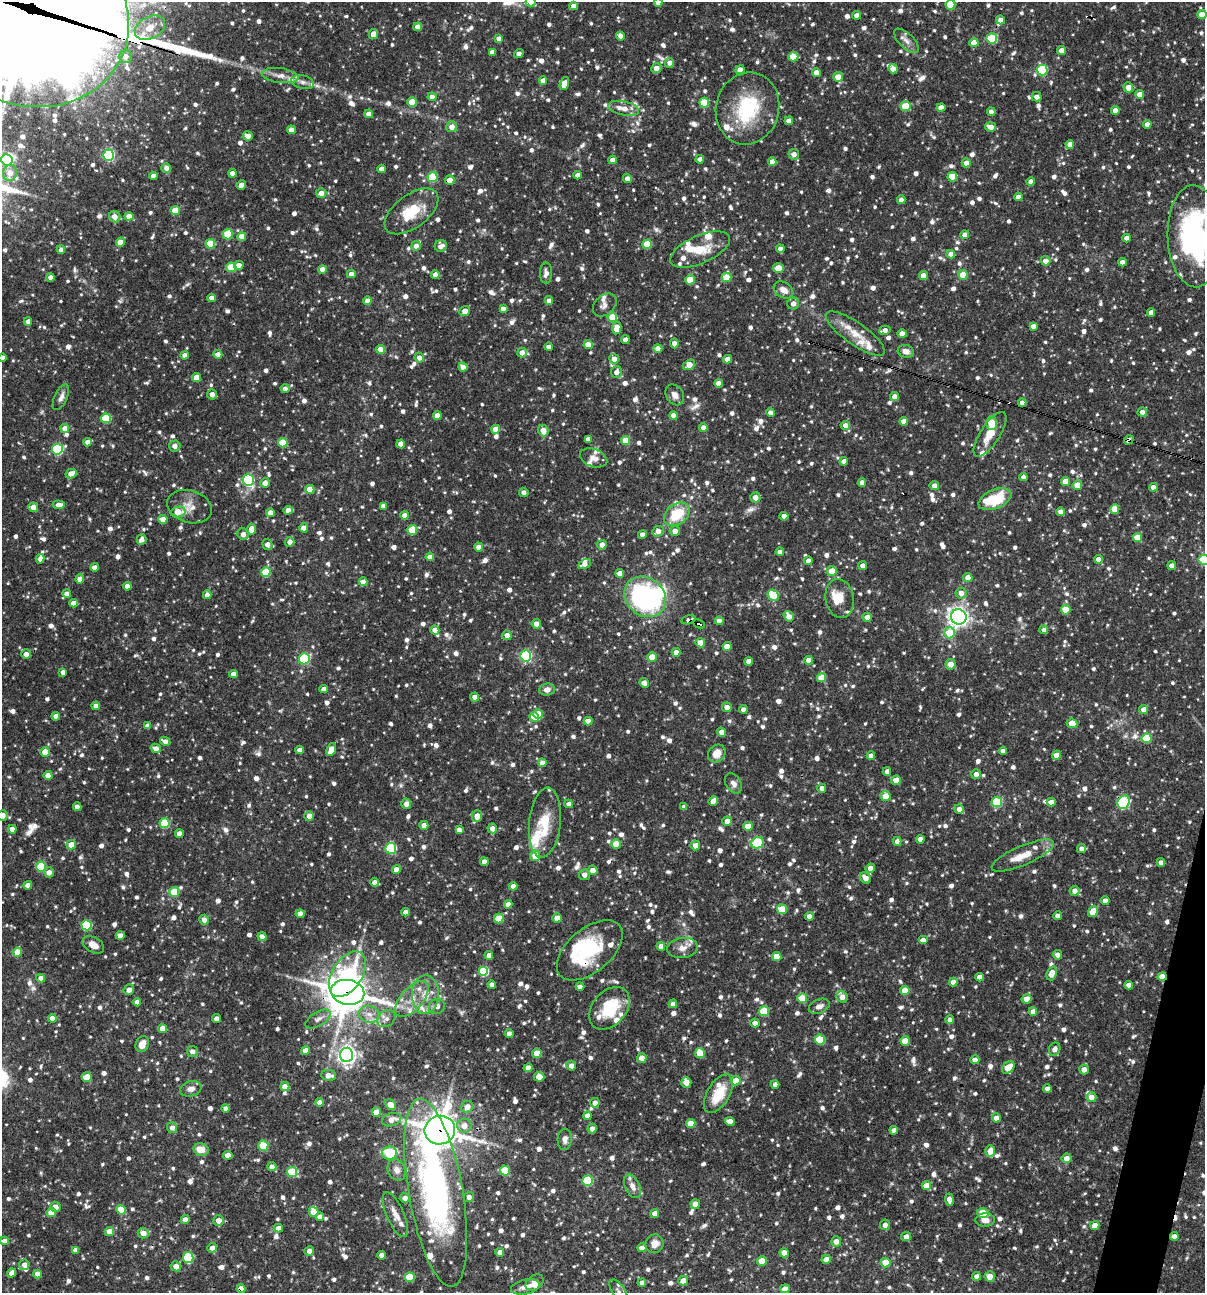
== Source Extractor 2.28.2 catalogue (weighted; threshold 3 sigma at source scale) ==
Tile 6 of 4 x 4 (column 2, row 2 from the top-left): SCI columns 1453-2655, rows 2584-3874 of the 5187 x 5168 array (HDU 1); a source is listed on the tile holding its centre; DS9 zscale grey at full resolution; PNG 1207 x 1295 px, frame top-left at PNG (2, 2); each listed source drawn as its Kron ellipse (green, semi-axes under 4 px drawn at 4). Shown black and unused: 2% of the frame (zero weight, under 3 of 4 exposures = <1% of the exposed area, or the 3 px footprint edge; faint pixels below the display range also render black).
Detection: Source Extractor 2.28.2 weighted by HDU 2 'WHT'; one run over the whole footprint, this tile lists its part. Background 0.0857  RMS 0.0039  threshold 0.0174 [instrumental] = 3 sigma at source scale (4.5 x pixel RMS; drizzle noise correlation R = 1.50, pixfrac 1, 0.05/0.05 arcsec/px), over >= 5 px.
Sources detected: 1498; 1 too faint to see at this stretch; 5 inside a brighter object's white glare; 4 cosmic-ray / hot-pixel residue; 2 long thin detections or spike segments (spike, bleed or trail) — neither listed nor drawn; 53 inside a brighter listed object's ellipse — not listed separately; of the other 1433, all 500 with FLUX_AUTO >= 1.96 (the completeness limit of this list) listed and drawn (933 fainter detections not listed), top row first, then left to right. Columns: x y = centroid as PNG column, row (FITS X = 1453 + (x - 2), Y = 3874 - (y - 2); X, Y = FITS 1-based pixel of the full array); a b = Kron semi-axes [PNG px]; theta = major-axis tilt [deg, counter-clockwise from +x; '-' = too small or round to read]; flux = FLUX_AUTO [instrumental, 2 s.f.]
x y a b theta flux
531 2 5 4 - 3.6
658 2 4 4 - 2.9
950 5 5 5 - 9.9
573 6 4 4 - 2.6
857 15 4 4 - 2.6
1202 15 4 4 - 5.3
30 18 100 88 -18 14000
1000 20 4 4 - 2.1
418 27 4 4 - 3.3
150 28 16 11 28 5.3
373 34 5 4 - 3.3
620 36 4 4 - 2.1
499 38 4 4 - 2.2
992 39 5 5 - 20
906 41 16 7 -45 2.7
974 43 4 4 - 5.6
1061 51 4 4 - 3.3
492 52 4 4 - 2.4
519 54 5 4 - 2.1
125 56 6 6 - 3.3
793 57 5 4 - 8.5
670 63 5 4 - 2
656 68 5 4 - 3.1
893 69 4 4 - 2.6
740 70 4 4 - 3.2
1042 70 5 5 - 24
816 73 4 4 - 3.2
280 76 18 7 -7 3.5
838 77 5 5 - 5.1
543 80 4 4 - 2.6
303 82 11 6 -13 2
564 83 7 4 70 4.7
1128 87 5 5 - 3.4
1139 94 4 4 - 3.2
432 97 4 4 - 2.9
1037 97 5 4 - 2.2
412 102 5 4 - 9.3
704 103 5 5 - 13
905 106 5 5 - 11
623 108 16 7 -12 4.3
747 108 36 31 75 28
941 108 4 4 - 3.1
1115 110 4 4 - 2.7
991 112 4 4 - 2.7
369 114 4 4 - 2.7
789 121 4 4 - 2.8
1147 124 4 4 - 2.3
452 127 5 5 - 3.1
991 127 5 4 - 2.8
291 130 4 4 - 2.5
248 136 5 4 - 3
1070 144 4 4 - 3.4
794 154 5 5 - 2.2
109 155 5 5 - 43
700 159 4 4 - 2.5
7 160 6 5 - 19
612 160 4 4 - 2.3
772 162 4 4 - 2.7
966 163 4 4 - 2.8
166 168 5 5 - 2.1
382 169 4 4 - 2.7
10 173 8 7 - 4.2
232 173 4 4 - 2
578 175 4 4 - 2.8
153 176 4 4 - 2.9
432 177 5 5 - 17
952 177 5 5 - 11
627 179 4 4 - 2.6
450 180 5 4 - 3.5
1031 182 4 4 - 2.5
241 185 5 4 - 2.5
321 193 5 5 - 3
1018 197 4 4 - 2.8
901 200 4 4 - 2.4
175 210 4 4 - 8.6
411 211 31 16 37 15
129 216 4 4 - 4.3
115 217 6 5 - 3
228 234 5 5 - 12
965 235 4 4 - 2.6
1194 236 51 27 -88 81
242 237 4 4 - 5.1
1127 238 4 4 - 2.3
121 242 4 4 - 5.1
210 244 5 5 - 14
647 244 5 4 - 14
416 246 5 4 - 2.6
441 246 6 6 - 2.3
700 249 32 14 24 8.5
780 249 4 4 - 2
61 250 4 4 - 2.2
951 254 4 4 - 2.6
1045 261 5 4 - 2.8
1122 262 4 4 - 2.6
239 265 5 4 - 2.4
231 267 5 5 - 12
778 268 5 4 - 6.6
322 269 4 4 - 3
546 273 10 6 -89 2
351 274 4 4 - 2.5
435 275 4 4 - 2.4
963 275 4 4 - 8.6
923 276 4 4 - 4.9
50 277 4 4 - 2.3
726 277 5 4 - 11
690 280 4 4 - 10
783 290 10 7 -32 3.1
211 298 4 4 - 2.6
368 301 4 4 - 3.3
549 301 4 4 - 2.5
793 304 6 6 - 2.7
605 305 13 9 42 2.1
503 309 4 4 - 2.6
465 311 6 4 39 3
1151 312 4 4 - 2.7
612 317 5 4 - 10
28 322 4 4 - 2.1
1033 326 4 4 - 2.4
617 328 6 4 79 5.3
885 330 6 4 15 2.5
855 334 35 11 -35 7.4
902 334 4 4 - 4.4
625 340 4 4 - 2.4
674 343 5 4 - 2.9
588 344 4 4 - 6.1
549 347 4 4 - 2
658 348 4 4 - 3.7
380 349 4 4 - 4.6
906 351 8 6 -14 2.7
522 352 5 5 - 2.7
218 354 4 4 - 2.4
185 355 4 4 - 2.4
2 358 4 4 - 2.8
419 358 5 4 - 2.3
614 359 5 4 - 3.1
728 359 4 4 - 2.8
689 365 6 4 33 5
463 367 4 4 - 3.2
616 372 6 5 - 2.4
197 377 4 4 - 6.4
718 383 4 4 - 3.2
285 388 4 4 - 2
212 394 5 5 - 2.6
675 395 11 8 -55 2.7
894 396 5 4 - 2.6
61 397 14 6 65 2
1022 403 4 4 - 2.5
771 412 4 4 - 2.4
1142 412 5 4 - 2.3
437 416 4 4 - 4.5
673 416 4 4 - 3.6
106 418 5 5 - 14
904 421 4 4 - 4.6
992 423 7 5 -89 14
845 425 4 4 - 2.5
65 428 4 4 - 3.1
703 428 4 4 - 3.2
496 429 4 4 - 5.9
543 430 6 5 - 4
990 434 26 9 57 6.4
588 439 4 4 - 2.4
1129 440 5 4 - 2.6
626 441 4 4 - 8.7
88 442 4 4 - 2.9
283 443 5 4 - 11
401 444 4 4 - 3.2
175 446 6 5 - 2.1
57 449 5 5 - 35
594 458 14 8 -20 2.7
844 461 4 4 - 2.5
71 474 6 4 28 3.4
1023 477 4 4 - 2.5
248 480 6 5 - 43
1065 481 4 4 - 5.6
265 483 5 4 - 2.6
862 483 4 4 - 2.6
1077 485 5 4 - 5
934 486 4 4 - 2.9
1153 487 4 4 - 2.4
310 489 4 4 - 6.5
524 492 5 4 - 2
755 497 5 5 - 2.9
995 499 17 9 23 15
59 505 6 4 0 3.5
383 506 4 4 - 2.3
33 507 5 4 - 4.1
190 507 23 16 -17 5.9
1115 509 4 4 - 7.5
288 510 5 4 - 2.5
178 512 7 5 9 6.9
1061 512 4 4 - 3
270 513 4 4 - 2.6
677 514 14 10 38 14
404 515 4 4 - 3.2
784 516 4 4 - 3.1
163 519 4 4 - 4.2
304 528 4 4 - 4.4
251 529 5 4 - 3.6
412 530 5 5 - 11
658 531 6 5 - 2.7
675 531 5 5 - 2.7
243 534 6 6 - 2.5
642 534 4 4 - 2.5
1137 537 4 4 - 6.2
141 540 5 4 - 2
290 542 5 4 - 2.7
267 544 6 5 - 3
602 545 5 5 - 2.7
479 547 4 4 - 3.7
780 552 4 4 - 2.6
430 557 4 4 - 2.9
40 559 5 4 - 2.7
1098 559 4 4 - 2.9
1204 560 5 5 - 26
808 561 4 4 - 2.6
585 564 7 4 25 2.8
863 566 4 4 - 2.7
1172 566 4 4 - 2.7
94 567 4 4 - 2.6
832 571 5 5 - 6.5
266 572 5 5 - 14
620 573 4 4 - 3.4
968 578 4 4 - 2.8
80 579 4 4 - 3.7
363 582 4 4 - 2.9
127 586 4 4 - 2.9
961 593 5 5 - 3
67 594 4 4 - 2.6
207 595 4 4 - 2.5
773 595 6 5 - 17
645 597 22 19 -42 65
840 598 20 14 -78 7.4
73 603 4 4 - 3
1066 610 5 4 - 11
789 616 5 4 - 2.9
867 617 5 4 - 2.6
959 617 8 7 - 190
688 620 7 4 15 2.2
719 621 4 4 - 2.3
536 624 5 5 - 3
699 624 6 3 -26 5
435 630 4 4 - 4.3
1044 630 4 4 - 2.1
949 633 5 5 - 11
507 635 5 4 - 2.8
700 643 4 4 - 6.2
727 647 4 4 - 5.1
676 652 4 4 - 2.9
26 654 5 4 - 2.6
526 656 5 5 - 47
652 657 4 4 - 6.4
304 659 5 5 - 31
809 660 4 4 - 3.2
748 661 4 4 - 2.8
951 664 5 5 - 4.4
63 672 4 4 - 2.1
233 674 4 4 - 2.1
821 678 4 4 - 8.1
644 683 5 4 - 2.5
324 689 4 4 - 2.2
547 690 8 6 7 2.2
475 697 4 4 - 2.6
96 706 4 4 - 2.7
727 707 5 4 - 2.7
743 709 4 4 - 2.6
1144 709 4 4 - 3
538 714 5 4 - 11
56 716 4 4 - 2.6
534 717 5 4 - 5.5
588 721 4 4 - 2.7
1072 723 5 4 - 7.6
148 726 4 4 - 2.8
722 732 5 4 - 2.6
1146 738 5 5 - 13
165 741 5 4 - 2.3
156 748 5 4 - 2.7
299 750 4 4 - 2.1
331 750 7 4 68 6
1003 751 4 4 - 2.6
45 752 4 4 - 5.9
717 753 9 8 - 5.6
1056 755 4 4 - 3.6
871 756 4 4 - 2.6
542 763 4 4 - 3.4
887 771 4 4 - 2
976 774 5 4 - 2.8
48 775 4 4 - 4.4
896 780 5 4 - 5
733 783 11 7 -57 2
822 788 4 4 - 2.3
886 796 5 5 - 6.4
713 801 5 4 - 4.2
997 802 5 5 - 24
1051 802 4 4 - 2.7
1124 802 7 6 - 34
406 804 5 5 - 2.6
569 804 4 4 - 2.1
77 807 4 4 - 2.5
684 807 4 4 - 2.4
959 809 5 4 - 2.7
3 816 5 5 - 3.2
309 816 5 4 - 2.6
477 816 6 5 - 3.8
727 821 5 4 - 3.1
164 823 5 5 - 19
545 823 35 15 84 12
424 825 4 4 - 3
748 826 4 4 - 6.5
492 828 5 5 - 2.8
12 829 4 4 - 2.8
459 830 4 4 - 2.4
179 834 4 4 - 2.9
920 839 4 4 - 2.5
897 841 4 4 - 2.3
758 843 6 5 - 22
616 844 4 4 - 7.5
71 845 5 4 - 5
695 845 5 5 - 3.1
391 848 5 5 - 30
1081 848 4 4 - 2
1023 855 33 9 23 7.2
535 856 5 5 - 5.5
484 862 4 4 - 2.3
1161 862 4 4 - 2.2
41 867 5 5 - 18
870 868 4 4 - 2.9
396 869 4 4 - 3.1
593 870 5 4 - 2.8
49 872 5 5 - 2.7
584 875 5 5 - 2.4
865 878 6 5 - 3.1
374 882 4 4 - 2.4
28 885 4 4 - 2.9
513 886 4 4 - 2.6
1075 891 5 5 - 2.6
174 892 5 5 - 13
1105 901 4 4 - 3.2
508 904 4 4 - 2.1
782 909 5 5 - 7.9
1093 911 6 4 57 6
405 912 4 4 - 2.2
300 914 4 4 - 3.4
809 916 4 4 - 2.5
1058 916 4 4 - 2.6
557 918 4 4 - 4
499 919 5 5 - 11
204 920 5 4 - 2.2
87 925 5 5 - 25
120 936 4 4 - 2.6
262 936 5 4 - 2.9
923 940 5 4 - 2.4
93 945 12 7 -30 3.6
661 946 4 4 - 2.5
682 948 15 10 8 3.2
590 950 39 22 40 22
17 952 4 4 - 6.9
489 955 4 4 - 2.3
1057 955 5 4 - 2.1
777 957 4 4 - 6.1
483 971 5 5 - 22
1052 973 7 5 69 4.4
347 974 25 15 58 35
979 977 4 4 - 2.5
1162 977 5 4 - 5
41 978 4 4 - 2.5
953 982 4 4 - 2.8
492 985 4 4 - 2
1129 985 4 4 - 2.5
580 987 4 4 - 2.6
129 990 5 5 - 2.4
905 990 5 4 - 5.7
348 992 17 12 -10 850
425 995 19 13 88 7.2
842 997 5 5 - 3.2
802 998 5 5 - 11
412 999 22 11 48 6.8
1027 999 5 4 - 4.7
137 1002 4 4 - 2.5
673 1004 4 4 - 2.3
437 1006 8 7 - 2.2
819 1006 11 7 22 2.2
609 1008 24 17 49 17
764 1011 5 5 - 16
1033 1012 4 4 - 2.7
369 1014 10 8 -16 3.1
52 1018 4 4 - 3.1
217 1019 4 4 - 2.5
318 1019 14 7 32 2.1
386 1019 10 7 38 2.1
950 1020 4 4 - 2.2
755 1023 4 4 - 2.3
163 1029 4 4 - 4.7
509 1034 4 4 - 2.5
820 1040 5 5 - 15
905 1041 5 4 - 7.8
142 1044 8 6 65 4.1
1055 1049 7 5 63 2.3
305 1050 4 4 - 2.9
192 1051 5 5 - 2.1
537 1053 4 4 - 6.7
700 1053 5 5 - 7.8
346 1055 7 6 - 180
642 1058 5 4 - 3
975 1060 4 4 - 2.1
571 1066 5 5 - 2.6
528 1068 4 4 - 2.9
1008 1068 7 5 42 8
1084 1069 5 5 - 2.6
328 1075 7 5 -5 3.4
87 1077 5 4 - 9.3
539 1077 5 4 - 5.8
736 1081 5 5 - 5
686 1082 5 5 - 4.1
775 1084 4 4 - 2.5
285 1086 4 4 - 3.1
191 1089 11 7 18 2.3
1047 1089 4 4 - 2.4
718 1094 21 11 59 11
1091 1097 5 5 - 3.8
319 1102 4 4 - 2.2
595 1103 4 4 - 2.4
390 1105 6 4 -42 4.7
467 1107 6 6 - 3
226 1108 4 4 - 2
376 1112 4 4 - 4.4
587 1116 4 4 - 2.3
996 1118 4 4 - 3.5
392 1120 10 6 18 3.4
730 1121 5 4 - 3.2
691 1124 5 4 - 6.2
464 1126 7 7 - 3.7
172 1128 5 5 - 2.1
592 1129 5 4 - 2.1
440 1130 15 14 - 670
894 1130 4 4 - 2.6
565 1139 10 7 86 2
263 1146 5 5 - 16
201 1149 7 6 - 5.2
990 1151 6 5 - 4
389 1153 7 6 - 15
228 1155 4 4 - 4.3
1067 1158 5 5 - 3.3
272 1167 4 4 - 2.3
397 1170 11 8 -66 2.8
505 1171 5 5 - 12
292 1172 5 5 - 17
588 1181 5 5 - 24
632 1186 12 7 -66 2.8
926 1186 4 4 - 5.2
436 1193 95 27 -80 130
469 1197 5 5 - 2
405 1198 5 4 - 2
949 1199 6 4 -83 3.3
695 1204 5 4 - 3.1
55 1207 5 5 - 2.9
121 1210 5 4 - 7.6
313 1212 5 5 - 5.2
51 1213 5 4 - 5.5
983 1213 6 5 - 10
655 1214 4 4 - 2.8
395 1215 24 8 -66 3.9
320 1217 4 4 - 2.3
185 1219 4 4 - 2.5
985 1220 9 6 1 2.6
218 1221 5 5 - 3.2
885 1225 5 5 - 2.1
1095 1225 4 4 - 3.7
278 1228 4 4 - 2
109 1231 4 4 - 3.8
143 1233 5 5 - 3.2
1174 1236 4 4 - 2.4
906 1237 5 4 - 2.9
4 1241 4 4 - 2.4
836 1241 5 5 - 2.7
654 1244 9 9 - 3.2
212 1248 5 4 - 2.5
642 1248 4 4 - 2.9
75 1250 4 4 - 2
309 1251 5 4 - 2.4
500 1252 4 4 - 2.4
784 1253 5 4 - 2.7
382 1255 4 4 - 2.6
188 1257 5 5 - 23
826 1259 5 4 - 2.8
762 1261 5 5 - 6.9
885 1263 5 5 - 6.6
24 1265 5 5 - 2.1
176 1266 5 5 - 2.8
12 1273 5 4 - 2.3
37 1274 4 4 - 2.6
977 1276 4 4 - 2.2
990 1276 5 5 - 2.9
409 1277 5 5 - 15
683 1281 5 4 - 3.7
534 1283 10 7 38 5.1
642 1283 4 4 - 2.2
525 1287 14 7 13 2.9
241 1288 4 4 - 2.8
785 1289 5 4 - 2.6
618 1291 13 6 -56 2
Overlapping masked pixels (flux is a lower limit): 14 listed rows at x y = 30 18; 990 434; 1129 440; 645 597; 688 620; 699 624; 1124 802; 590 950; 1162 977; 348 992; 440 1130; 436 1193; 1174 1236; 241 1288
Isophote crosses this tile's border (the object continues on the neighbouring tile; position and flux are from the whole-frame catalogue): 10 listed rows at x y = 531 2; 658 2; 950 5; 1202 15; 30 18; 1194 236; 2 358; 1204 560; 3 816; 618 1291